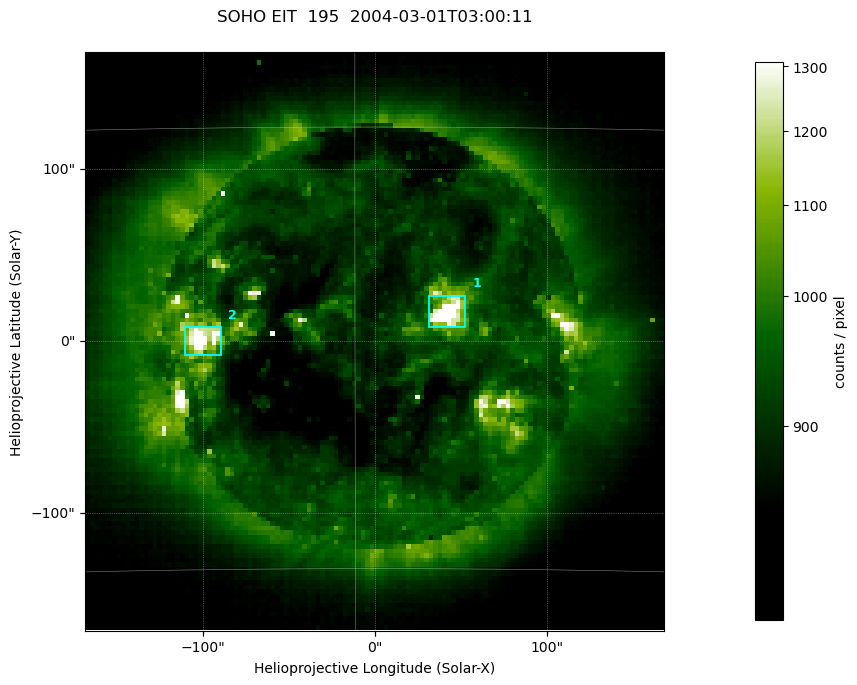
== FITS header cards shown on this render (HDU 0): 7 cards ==
TELESCOP= 'SOHO'               /
INSTRUME= 'EIT'                /
WAVELNTH=                  195 / 171 = Fe IX/X, 195 = Fe XII,
DATE-OBS= '2004-03-01T03:00:11.405' / UTC at spacecraft
CTYPE1  = 'Solar-X '           /
CTYPE2  = 'Solar-Y '           /
BUNIT   = 'counts / pixel    ' /

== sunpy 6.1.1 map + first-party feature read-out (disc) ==
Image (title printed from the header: SOHO EIT  195  2004-03-01T03:00:11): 128 x 128 px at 2.63 arcsec/px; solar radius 979 arcsec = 372 px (partial field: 3.8% of the solar disc is inside the frame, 100% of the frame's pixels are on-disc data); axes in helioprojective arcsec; data unit counts / pixel (BUNIT, on the colour bar)
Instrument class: DISC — disc imager (sunpy class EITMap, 195 A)
Bright regions (active regions / flare kernels): reference = the on-disc median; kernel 3 px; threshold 5 sigma = 245 counts / pixel over a disc level ~897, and >= 1.15x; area >= 16 px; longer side >= 3 px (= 7.9 arcsec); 2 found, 2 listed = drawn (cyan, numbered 1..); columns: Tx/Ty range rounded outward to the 10 arcsec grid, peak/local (2 s.f.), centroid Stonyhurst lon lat
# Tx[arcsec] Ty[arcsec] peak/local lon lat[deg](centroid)
1 30..60 0..30 1.8 +3 -6
2 -110..-90 -10..10 1.6 -5 -7